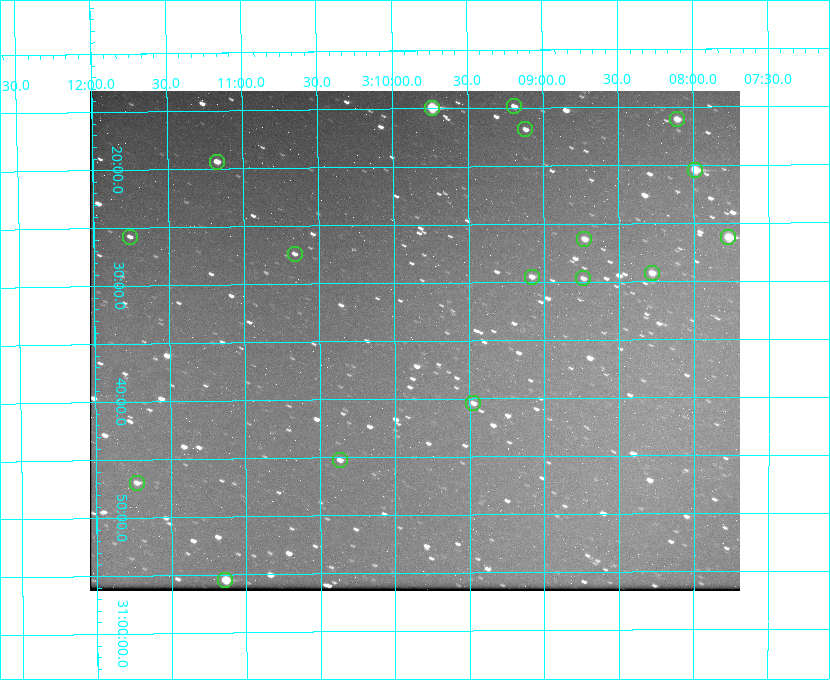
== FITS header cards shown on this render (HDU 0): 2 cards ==
NAXIS1  =                  650 / Width of table row in bytes
NAXIS2  =                  500 / Number of rows in table

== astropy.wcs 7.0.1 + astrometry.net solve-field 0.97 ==
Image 650 x 500 px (HDU 0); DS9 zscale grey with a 90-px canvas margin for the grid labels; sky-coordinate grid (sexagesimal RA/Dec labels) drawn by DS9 from the SOLVED WCS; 17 Tycho-2 reference stars matched to detected sources circled (green)
Header WCS: none
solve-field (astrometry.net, Tycho-2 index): SOLVED blind (the file carries no WCS)
Solved WCS: RA---TAN-SIP/DEC--TAN-SIP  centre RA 03:09:52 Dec +30:35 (47.47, +30.58 deg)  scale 5.17 arcsec/px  FOV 56.0' x 43.1'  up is -180 deg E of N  parity flipped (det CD > 0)
(file carries no celestial WCS; the grid is the blind solution)
Tycho-2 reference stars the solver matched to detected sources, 17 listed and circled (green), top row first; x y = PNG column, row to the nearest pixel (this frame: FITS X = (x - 90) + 1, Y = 500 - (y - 91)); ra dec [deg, ICRS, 3 dp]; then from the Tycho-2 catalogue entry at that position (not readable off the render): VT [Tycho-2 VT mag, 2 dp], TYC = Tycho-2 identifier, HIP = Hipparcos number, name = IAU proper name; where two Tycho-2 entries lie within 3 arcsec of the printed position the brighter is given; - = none
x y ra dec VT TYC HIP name
514 106 47.298 +30.248 11.74 2340-1527-1 - -
432 108 47.434 +30.249 8.84 2340-1699-1 - -
677 119 47.027 +30.268 10.45 2339-1565-1 - -
525 129 47.279 +30.281 11.50 2340-853-1 - -
217 162 47.792 +30.323 11.52 2340-1736-1 - -
695 170 46.997 +30.341 9.26 2339-1426-1 - -
130 237 47.939 +30.430 12.78 2340-1376-1 - -
728 237 46.942 +30.437 9.50 2339-1638-1 - -
584 239 47.182 +30.439 11.33 2339-1340-1 - -
295 254 47.665 +30.457 11.70 2340-1064-1 - -
652 273 47.070 +30.488 10.91 2339-1082-1 - -
532 277 47.270 +30.492 11.72 2340-1534-1 - -
583 278 47.184 +30.495 11.78 2339-1503-1 - -
473 403 47.369 +30.674 11.68 2340-1714-1 - -
340 460 47.592 +30.753 11.61 2340-1087-1 - -
137 483 47.932 +30.783 11.54 2340-1498-1 - -
225 580 47.785 +30.924 10.11 2340-1700-1 - -